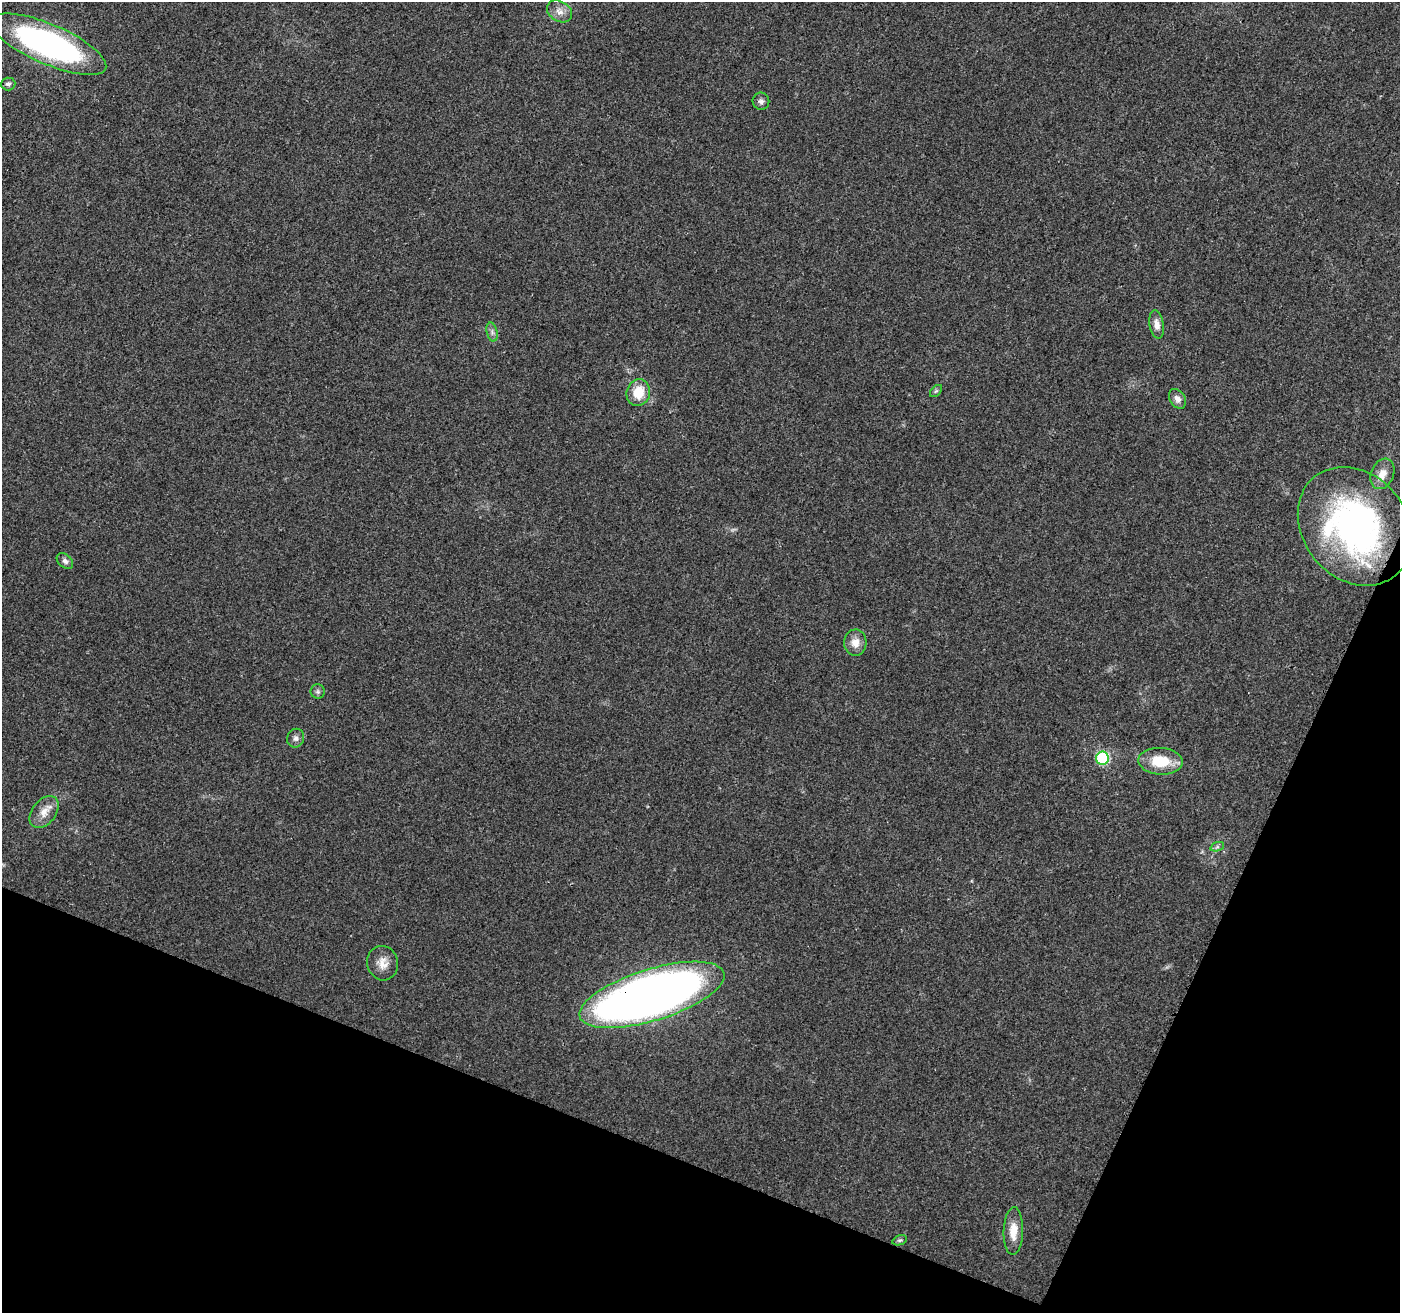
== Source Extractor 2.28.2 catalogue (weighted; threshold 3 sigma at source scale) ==
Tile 15 of 4 x 4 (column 3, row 4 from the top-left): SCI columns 2803-4200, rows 213-1523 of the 5610 x 5733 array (HDU 1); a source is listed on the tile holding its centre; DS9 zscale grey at full resolution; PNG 1402 x 1315 px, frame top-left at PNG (2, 2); each listed source drawn as its Kron ellipse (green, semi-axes under 4 px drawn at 4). Shown black and unused: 20% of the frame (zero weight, under 3 of 4 exposures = <1% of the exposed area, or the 3 px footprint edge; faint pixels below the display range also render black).
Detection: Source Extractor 2.28.2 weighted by HDU 2 'WHT'; one run over the whole footprint, this tile lists its part. Background 0.0249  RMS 0.0031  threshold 0.0141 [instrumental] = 3 sigma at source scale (4.5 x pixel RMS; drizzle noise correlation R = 1.50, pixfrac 1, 0.0396/0.0396 arcsec/px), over >= 5 px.
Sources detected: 23; all 23 listed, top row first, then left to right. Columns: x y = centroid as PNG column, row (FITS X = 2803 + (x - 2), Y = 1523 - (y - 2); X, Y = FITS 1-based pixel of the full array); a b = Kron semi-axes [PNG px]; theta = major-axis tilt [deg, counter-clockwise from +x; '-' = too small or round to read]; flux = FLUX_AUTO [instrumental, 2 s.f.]
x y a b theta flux
560 11 13 10 -32 2.6
48 44 62 20 -23 98
8 84 7 6 - 0.95
761 101 9 8 - 1.1
1157 324 14 7 -80 2.2
492 332 9 5 -77 0.99
936 391 7 4 44 0.53
638 393 13 11 73 7.1
1177 399 11 7 -57 1.7
1382 474 16 11 67 3.4
1355 526 64 52 -51 100
65 561 9 6 -42 1.1
855 643 13 11 87 3.2
318 691 7 7 - 0.75
296 738 9 8 - 1.3
1102 758 6 6 - 31
1161 761 22 13 -3 9.6
44 812 18 11 52 3.8
1217 847 7 4 18 0.66
383 963 17 15 -77 3.9
652 995 75 26 17 360
1013 1231 24 9 88 4.8
900 1240 7 5 17 0.55
Overlapping masked pixels (flux is a lower limit): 1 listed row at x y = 652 995